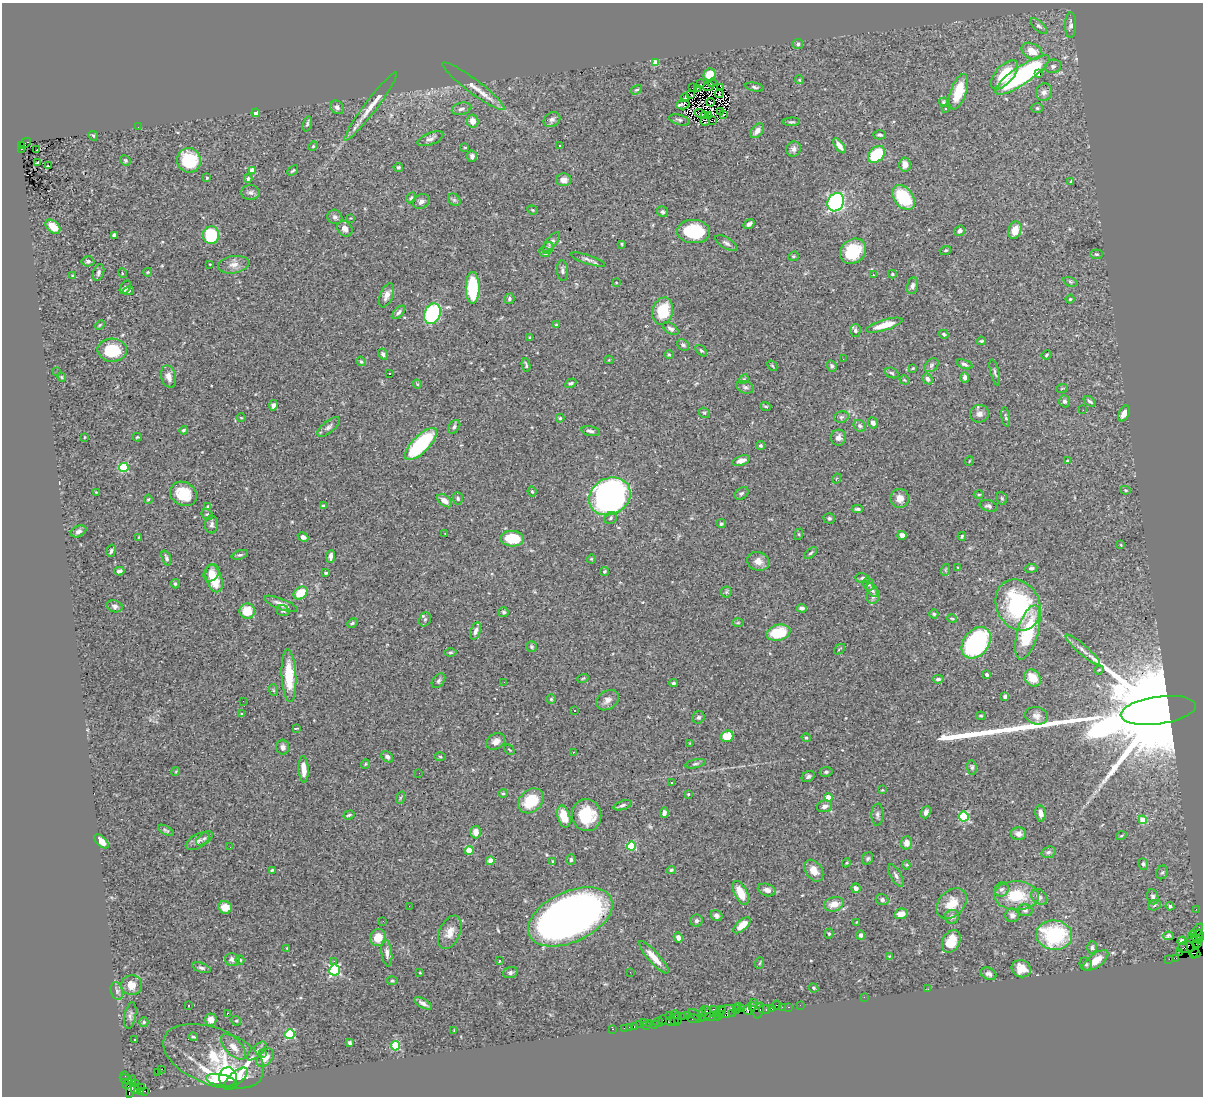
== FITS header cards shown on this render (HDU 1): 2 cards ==
NAXIS1  =                 1201
NAXIS2  =                 1094

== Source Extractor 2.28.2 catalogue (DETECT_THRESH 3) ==
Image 1201 x 1094 px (HDU 1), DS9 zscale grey, 1 PNG px = 1 image px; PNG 1205 x 1098 px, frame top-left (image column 1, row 1094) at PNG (2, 3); each listed source drawn as its Kron ellipse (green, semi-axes under 4 px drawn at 4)
Background 1.55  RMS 0.048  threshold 0.144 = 3 sigma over >= 5 px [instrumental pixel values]
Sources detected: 485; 1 with non-positive FLUX_AUTO (blend fragments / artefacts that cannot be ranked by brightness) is neither listed nor drawn; the other 484 listed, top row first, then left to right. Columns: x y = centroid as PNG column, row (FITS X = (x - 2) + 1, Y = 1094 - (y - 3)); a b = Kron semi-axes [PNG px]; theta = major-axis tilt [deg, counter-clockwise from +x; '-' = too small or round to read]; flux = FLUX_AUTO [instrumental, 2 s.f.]
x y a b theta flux
1071 25 13 5 89 12
1039 26 10 4 -41 8.5
798 44 5 5 - 7
1032 51 11 7 -28 45
655 63 4 4 - 45
1053 66 8 6 12 10
1039 73 4 2 - 41
710 75 6 6 - 53
1004 75 18 9 48 110
1022 75 32 9 34 580
799 80 4 4 - 2.9
712 83 4 2 - 0.37
701 84 3 2 - 4.7
474 86 38 7 -37 38
708 86 5 3 - 7
721 87 3 2 - 11
754 87 9 4 -10 5.9
693 88 2 2 - 62
698 88 3 2 - 3.8
637 90 6 4 33 5.2
959 92 18 7 71 93
1044 92 9 8 - 15
719 93 4 2 - 4.6
691 95 3 2 - 2
685 98 4 2 - 2.6
711 102 4 2 - 2.7
943 102 5 4 - 5.3
683 105 7 5 4 2.4
337 107 8 6 -44 11
371 107 42 6 53 46
946 108 3 2 - 6.2
1037 108 6 5 - 6.3
461 109 10 6 15 13
721 111 2 2 - 4.4
256 113 4 4 - 9.8
701 114 7 2 -20 3
705 115 3 2 - 3.4
708 115 3 2 - 2.8
723 115 3 2 - 5.3
552 120 9 6 32 10
679 120 10 5 -16 7
473 121 6 6 - 27
705 121 4 4 - 1.9
712 121 2 2 - 4.5
791 122 8 3 2 4.9
307 124 8 3 74 5.4
138 127 2 2 - 1.9
757 131 8 5 50 19
880 135 6 4 -2 6.2
93 136 5 4 - 4.2
430 139 13 6 22 14
25 143 6 4 38 390
22 145 3 2 - 190
560 145 3 2 - 4.4
313 146 5 4 - 3.5
839 146 9 4 -54 19
465 147 3 2 - 2.3
22 149 3 2 - 200
793 149 7 7 - 12
37 150 3 2 - 3.2
876 154 9 7 46 160
472 156 5 5 - 10
125 160 5 5 - 4.5
189 160 12 12 - 150
37 163 4 3 - 4.8
905 165 7 5 -85 25
48 166 3 3 - 40
398 167 5 4 - 5.5
252 171 4 4 - 40
293 171 6 3 40 4.3
207 178 4 3 - 3.5
248 178 4 3 - 6.1
563 180 7 6 - 21
1071 182 3 3 - 3.7
250 192 9 7 0 10
904 197 14 9 -53 160
411 198 6 4 61 5
454 200 7 5 -44 6.3
421 201 9 7 35 14
836 202 9 8 - 550
532 210 5 4 - 3.6
663 212 6 5 - 5.7
335 217 8 7 - 7.8
351 218 3 3 - 2.1
749 224 6 4 35 11
53 227 8 5 -42 53
345 229 8 7 - 16
1015 230 9 6 72 42
959 231 6 5 - 13
694 232 16 11 -3 180
114 235 4 4 - 8
211 235 8 8 - 140
551 242 12 5 51 10
726 243 12 5 -31 10
622 244 4 3 - 3.3
548 248 6 5 - 6.1
945 250 6 3 19 3.7
853 251 14 11 41 110
545 252 6 4 -39 14
1096 254 6 4 -1 4.5
793 256 5 4 - 4.1
588 259 18 4 -19 11
88 261 6 5 - 6.6
210 264 2 2 - 2.4
234 265 16 8 9 22
562 271 10 5 -86 9.1
148 272 4 4 - 3.5
98 273 9 5 70 8.9
122 273 5 3 - 2.6
892 274 4 3 - 4.7
873 275 2 2 - 2.1
73 276 4 3 - 4.8
616 282 4 2 - 2.2
1070 282 7 4 -20 5.3
912 286 8 5 77 11
125 287 7 5 59 9.9
473 288 16 7 90 200
129 291 5 3 - 7.7
387 295 13 6 67 21
509 299 5 5 - 7.1
1070 299 4 4 - 3.9
663 311 13 10 75 110
398 312 8 4 46 8.9
432 314 10 8 66 330
100 325 5 4 - 3.9
556 325 4 3 - 3.1
884 325 19 5 17 50
670 329 9 5 -33 9
855 330 6 5 - 8.1
944 334 5 4 - 5.5
530 337 3 3 - 3.1
981 341 5 3 - 5
683 345 6 5 - 6.7
112 350 14 11 -3 130
701 351 7 4 -44 5.2
383 354 5 5 - 8.6
669 355 5 3 - 3.2
1046 355 5 3 - 3.3
843 359 2 2 - 2
609 360 4 4 - 2.9
361 361 5 4 - 4.4
964 364 8 4 -21 7.2
526 365 7 3 -80 5.4
931 365 8 5 44 8.2
772 366 5 3 - 3.4
832 366 6 4 -63 6.6
913 368 4 3 - 3
57 372 3 2 - 6.7
995 372 13 3 -76 6.6
892 373 7 5 -20 5.8
389 374 3 3 - 5
62 377 4 4 - 3.6
169 377 11 7 -75 24
965 377 5 4 - 11
744 379 5 4 - 4.1
927 379 6 4 -42 10
904 380 5 3 - 2.4
571 383 6 4 29 6.4
417 384 4 3 - 3.3
745 387 9 6 -18 9.3
1062 388 6 3 20 4
1065 401 6 5 - 8.6
1090 401 7 3 -37 6.4
273 405 5 4 - 13
766 406 6 3 -18 4.2
1083 410 2 2 - 4.4
704 413 6 5 - 4.5
979 414 9 9 - 15
1124 414 8 5 67 21
841 417 7 5 15 7.4
1006 417 10 4 -80 5.8
241 418 5 3 - 2.8
560 418 4 4 - 5.3
873 423 5 5 - 15
860 426 6 5 - 8.2
328 427 13 6 39 12
454 427 8 5 54 7.5
184 430 4 4 - 4.9
590 431 9 4 -11 9.7
84 437 4 2 - 2
137 437 4 3 - 3.5
838 438 8 7 - 14
421 444 21 8 45 260
761 446 5 4 - 5.2
741 460 9 5 19 22
969 461 5 3 - 2.4
1067 461 4 3 - 3.2
124 468 5 4 - 200
837 478 5 3 - 3.2
1125 490 5 4 - 3.4
96 492 3 2 - 2.6
532 492 5 3 - 3.5
741 493 8 5 37 7.7
183 494 14 11 -27 86
979 494 5 3 - 3.4
610 496 21 18 30 1000
458 498 6 5 - 5.5
900 498 9 9 - 27
1002 498 6 5 - 5.3
148 499 4 4 - 3.3
445 501 8 5 -37 20
323 505 4 3 - 5
989 506 9 5 -16 9.3
208 507 4 4 - 5
857 509 5 3 - 6.9
207 514 6 5 - 5.1
611 518 7 5 40 7
829 518 6 5 - 5.1
212 524 9 6 89 9.8
721 524 5 4 - 6.2
79 531 8 5 25 12
445 534 3 2 - 2.9
799 534 6 4 72 3.6
902 535 5 4 - 15
962 536 4 3 - 4.7
139 537 3 2 - 2.3
303 537 5 4 - 13
512 539 12 8 -5 120
1121 545 3 3 - 2.8
111 551 6 4 74 6.2
811 553 7 4 38 5
240 555 8 4 17 6.7
331 556 6 3 87 12
166 558 8 4 -69 7.2
591 559 4 4 - 3.4
758 561 11 9 -18 23
958 568 4 2 - 2.2
1031 568 6 4 9 9.2
945 570 6 4 72 4
119 571 5 4 - 8.6
604 571 4 4 - 4.7
211 573 9 7 58 20
326 573 3 3 - 3.7
863 578 7 5 -8 9
214 579 14 8 -74 72
175 584 5 4 - 4.2
869 584 6 5 - 7.6
872 590 7 5 -56 8.8
726 592 5 5 - 5
301 593 7 5 36 67
873 596 8 6 66 10
281 604 18 5 -21 22
1018 605 26 21 -65 380
115 606 8 6 -17 8.9
802 608 5 4 - 10
247 611 8 7 - 60
283 611 7 5 -20 6.6
504 612 5 5 - 6
934 614 4 4 - 4.5
952 618 5 3 - 2.9
425 619 7 5 68 6.5
352 623 5 3 - 5
738 623 6 4 1 3.1
475 631 9 5 74 13
1028 632 28 10 74 190
778 633 12 8 13 100
976 643 17 12 51 480
531 647 5 5 - 5.4
839 649 6 2 41 2.3
1083 650 23 5 -41 20
450 652 6 3 0 4
1099 670 5 4 - 4
987 675 4 3 - 8.4
289 676 26 7 -87 94
583 678 6 3 19 3.1
1032 678 9 7 -46 45
938 679 5 3 - 7
438 681 8 5 51 7.2
504 682 3 2 - 5.5
673 683 4 3 - 4.1
273 690 6 4 -71 3.7
1005 696 4 4 - 7.1
551 699 4 4 - 4
607 700 12 9 34 19
243 701 2 2 - 5.6
1158 710 38 13 8 140000
574 711 3 2 - 3.6
242 714 4 3 - 3.6
981 716 4 4 - 3.7
1036 716 11 8 -12 18
698 717 6 6 - 7.4
296 728 4 2 - 2.7
727 736 6 5 - 62
806 738 5 4 - 4.2
496 741 10 7 30 19
690 743 3 3 - 2.2
283 747 7 6 - 11
509 750 6 2 -45 2.5
573 752 2 2 - 1.8
387 757 6 5 - 8.6
440 757 5 3 - 4
365 764 5 3 - 2.6
695 764 10 4 12 6.6
972 767 7 4 -84 6
304 769 13 5 -87 37
176 771 4 3 - 3
826 772 6 5 - 6.7
419 773 2 2 - 4.7
808 777 7 5 32 6.9
671 783 3 3 - 10
882 790 3 2 - 2.3
503 793 4 4 - 4.1
688 794 4 3 - 3.4
828 797 4 4 - 41
400 798 6 4 71 3.9
531 801 14 10 40 110
622 805 9 4 18 8.2
824 806 8 6 15 14
926 812 6 4 67 9.8
664 813 5 4 - 10
1041 813 8 5 -81 19
877 814 11 6 87 9.8
349 815 5 3 - 4.2
587 815 16 15 - 110
564 816 11 6 -75 48
964 817 5 5 - 210
1143 820 4 4 - 65
166 830 9 4 -30 5.4
476 832 6 5 - 24
1018 834 7 6 - 19
1121 836 5 3 - 3.2
204 838 10 5 36 9
102 841 8 5 -45 21
198 841 13 6 31 15
906 843 6 5 - 24
632 846 4 4 - 160
230 847 2 2 - 2
469 851 4 4 - 59
1049 852 7 5 16 7.8
868 858 6 5 - 5.7
571 860 5 5 - 6.6
490 861 4 4 - 29
553 861 3 3 - 3.6
846 863 4 3 - 3.2
1143 864 6 5 - 5.9
906 865 4 4 - 3.2
272 870 3 3 - 4.1
671 870 4 3 - 4.9
814 871 12 8 -56 30
1162 872 7 5 66 6.2
896 875 12 5 -61 11
856 888 5 4 - 15
1001 889 7 6 - 11
767 890 9 6 -18 16
741 893 13 6 -64 58
1016 896 22 14 0 120
1039 897 9 7 -44 12
1153 897 8 5 -74 9.2
882 900 6 5 - 7.9
952 903 17 12 44 56
834 904 10 7 15 33
1154 905 7 5 23 5.9
409 906 2 2 - 4.4
1170 906 4 4 - 7.3
225 907 7 6 - 30
1196 909 2 2 - 34
1025 910 7 6 - 7.3
901 914 7 5 15 25
1012 915 7 7 - 12
717 916 6 5 - 12
570 917 45 25 24 2800
952 917 7 7 - 11
383 921 3 2 - 3.7
696 921 6 6 - 9.6
857 922 4 2 - 2.2
742 925 10 5 42 34
1197 931 8 2 54 110
450 932 18 10 66 36
829 934 5 4 - 4
861 935 5 4 - 9
1054 935 18 14 -6 280
1199 935 5 3 - 140
1169 936 5 4 - 7
678 937 5 4 - 17
378 938 8 8 - 45
1197 939 6 2 -27 360
951 941 12 8 64 64
1182 941 4 4 - 10
1198 943 4 3 - 140
1193 945 14 6 -88 930
1186 947 8 6 12 590
287 948 2 2 - 2
1092 948 6 4 -88 6.5
1180 952 2 2 - 61
387 953 13 5 -82 17
1196 953 5 2 - 81
889 956 3 2 - 2.1
654 957 21 5 -48 40
1175 958 4 2 - 44
232 959 7 6 - 15
1169 959 2 2 - 20
240 960 4 4 - 3.9
334 961 3 3 - 4.9
499 961 3 3 - 12
1096 961 15 6 37 47
760 963 6 3 70 3.4
1086 964 7 6 - 7.6
201 968 9 4 -20 8
1021 969 10 8 -24 44
335 970 5 5 - 410
420 972 3 2 - 2.8
630 972 2 2 - 8.1
510 973 7 5 18 7.6
989 974 8 6 -24 12
392 981 6 4 1 4.5
132 985 10 10 - 35
814 988 5 4 - 5.1
928 989 2 2 - 17
117 991 9 6 -74 9.4
864 997 2 2 - 36
753 1002 2 2 - 55
423 1003 10 4 -29 14
776 1005 5 3 - 450
800 1005 2 2 - 42
189 1006 3 2 - 3.9
738 1006 2 2 - 30
752 1007 3 3 - 210
782 1007 2 2 - 40
788 1007 3 2 - 130
741 1008 2 2 - 22
772 1008 3 3 - 180
713 1009 3 2 - 120
736 1009 2 2 - 49
765 1009 6 3 4 190
721 1010 4 3 - 260
748 1010 5 4 - 410
759 1010 8 4 70 180
727 1011 10 6 12 880
228 1013 3 2 - 6.2
706 1013 7 3 -80 750
733 1013 4 2 - 110
669 1015 3 2 - 240
675 1015 4 3 - 200
695 1015 7 2 -38 130
702 1015 7 4 85 330
717 1015 5 3 - 230
721 1015 3 3 - 99
130 1016 13 5 79 11
687 1016 2 2 - 45
683 1017 2 2 - 97
710 1017 6 3 14 370
678 1018 6 3 -89 150
694 1019 7 3 -6 270
211 1020 6 5 - 20
663 1020 5 3 - 120
236 1021 5 4 - 3.9
670 1021 5 3 - 140
675 1021 3 2 - 110
144 1022 5 4 - 3.9
658 1022 5 5 - 230
643 1023 2 2 - 25
639 1024 2 2 - 27
650 1024 3 2 - 140
654 1024 2 2 - 89
646 1025 3 2 - 64
634 1026 3 3 - 160
630 1027 3 2 - 47
624 1028 2 2 - 42
613 1029 3 2 - 43
454 1030 3 3 - 2.2
290 1034 5 5 - 210
193 1037 5 3 - 4.5
134 1039 3 2 - 3.4
350 1043 4 3 - 6.2
396 1046 5 4 - 180
234 1047 16 8 -45 30
257 1051 12 5 45 12
262 1053 3 3 - 3.8
214 1057 53 28 -21 250
265 1058 10 7 47 33
161 1069 3 2 - 10
157 1072 2 2 - 770
125 1075 3 2 - 66
236 1078 14 6 41 100
126 1079 6 4 -26 360
228 1079 11 9 -87 190
221 1080 14 6 -10 130
136 1083 3 2 - 72
127 1085 4 3 - 450
131 1087 12 4 80 930
141 1087 3 2 - 55
135 1089 4 3 - 520
145 1091 3 2 - 550
141 1092 3 3 - 36
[1 non-positive-flux detection neither listed nor drawn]